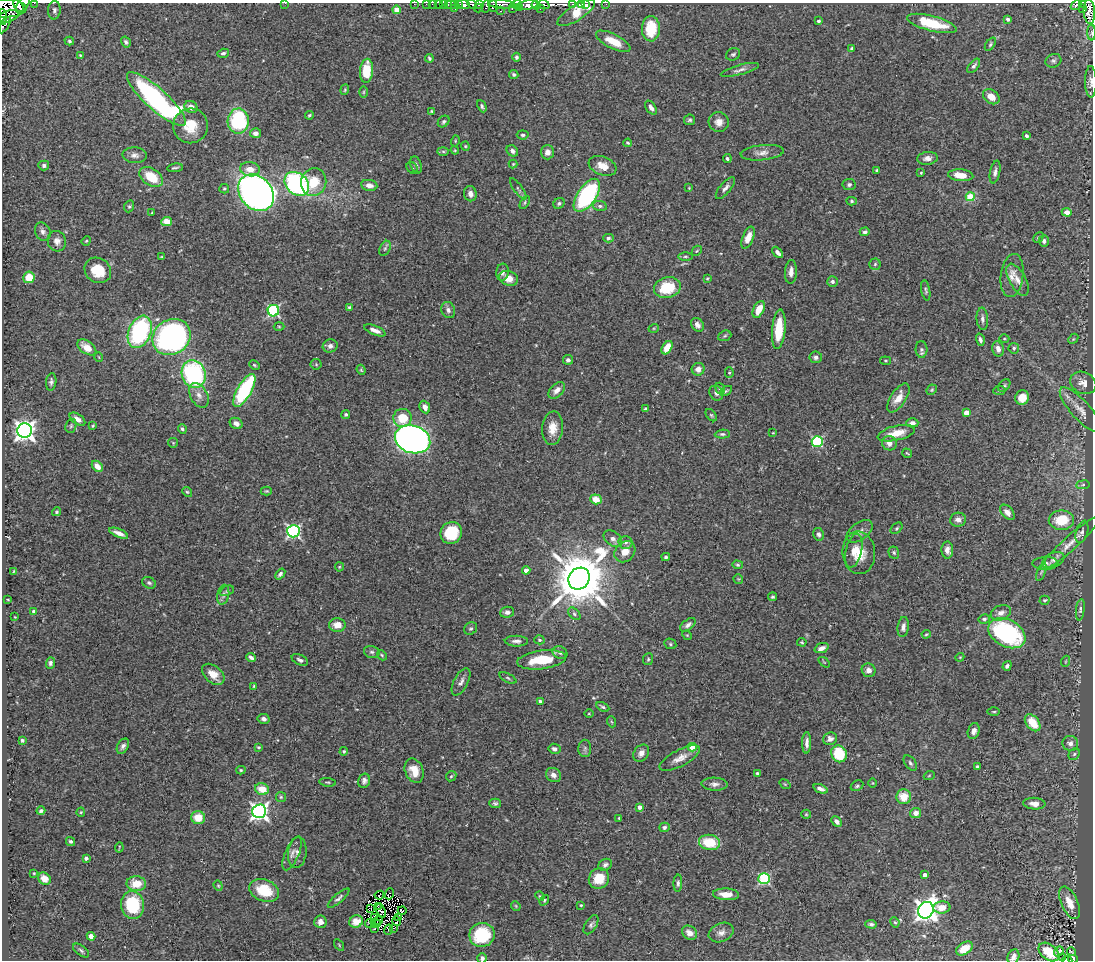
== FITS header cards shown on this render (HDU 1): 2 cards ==
NAXIS1  =                 1091
NAXIS2  =                  958

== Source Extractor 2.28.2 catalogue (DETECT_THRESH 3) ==
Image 1091 x 958 px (HDU 1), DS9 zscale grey, 1 PNG px = 1 image px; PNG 1095 x 962 px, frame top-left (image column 1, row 958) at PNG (2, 3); each listed source drawn as its Kron ellipse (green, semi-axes under 4 px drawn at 4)
Background 0.427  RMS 0.025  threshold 0.0762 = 3 sigma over >= 5 px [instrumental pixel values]
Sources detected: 413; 6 with non-positive FLUX_AUTO (blend fragments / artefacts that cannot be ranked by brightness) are neither listed nor drawn; the other 407 listed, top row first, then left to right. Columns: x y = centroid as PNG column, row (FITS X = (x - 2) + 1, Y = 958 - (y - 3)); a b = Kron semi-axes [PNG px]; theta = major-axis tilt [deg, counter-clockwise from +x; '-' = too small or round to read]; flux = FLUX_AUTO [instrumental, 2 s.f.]
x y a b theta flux
34 3 2 2 - 12
285 3 2 2 - 4.6
23 4 9 5 56 490
414 4 2 2 - 6.2
426 4 2 2 - 4.9
432 4 2 2 - 4.8
438 4 3 2 - 14
443 4 3 2 - 5.5
458 4 3 3 - 69
464 4 6 4 -21 380
472 4 5 2 - 3.9
480 4 3 3 - 69
501 4 13 3 -4 200
517 4 5 4 - 76
572 4 3 2 - 36
582 4 3 2 - 29
586 4 3 3 - 12
606 4 2 2 - 3.4
1083 4 4 3 - 81
451 5 6 3 -8 48
454 5 3 3 - 31
528 5 9 4 7 790
536 5 4 3 - 300
544 5 6 3 -21 160
1076 5 6 3 32 120
19 6 6 4 -57 450
486 6 6 3 84 79
493 6 6 4 -76 190
519 7 3 3 - 36
5 8 21 9 -1 700
455 8 3 3 - 43
478 8 4 3 - 35
1083 8 3 2 - 9.1
512 9 3 2 - 28
540 9 2 2 - 27
54 10 9 6 87 5.2
397 10 4 4 - 22
500 11 3 2 - 22
1089 11 12 5 -86 200
576 13 22 8 32 31
8 16 11 5 19 280
3 17 8 3 -83 220
1008 19 3 3 - 4.1
819 21 3 3 - 3
932 23 25 7 -14 71
5 25 9 3 59 110
651 29 13 9 90 54
1091 33 8 4 -89 2.5
69 41 5 3 - 2.8
613 41 19 7 -27 36
126 42 6 4 -57 4.2
990 44 7 4 54 3.2
852 49 4 4 - 3
223 53 6 4 17 3.4
733 54 7 5 26 3.6
80 55 3 3 - 1.6
516 57 4 4 - 3.7
429 58 4 3 - 2.7
1053 61 8 6 19 4.7
974 66 8 4 50 5
740 70 20 5 15 7.4
366 71 12 6 85 50
514 74 5 4 - 3.5
1091 82 16 6 -89 7.6
345 90 5 4 - 2.1
363 92 6 4 89 2.1
991 97 9 6 -36 19
156 99 38 10 -42 480
482 106 6 4 -64 4
191 107 7 5 -34 12
651 108 8 5 -55 7
431 111 4 3 - 1.4
309 115 4 3 - 2.5
690 120 5 5 - 3.2
238 121 12 10 88 160
444 122 6 5 - 3.4
719 122 10 10 - 13
190 126 17 17 - 40
255 133 5 5 - 8.5
523 135 6 4 -6 3.7
1026 136 4 3 - 3.7
455 141 5 3 - 1.6
628 143 4 3 - 2.4
465 146 4 4 - 1.8
455 150 4 4 - 1.7
443 151 6 4 -2 2.7
512 151 6 5 - 5.3
547 152 7 6 - 9.2
762 153 21 7 6 13
135 155 12 8 -5 8.8
927 158 10 6 6 9.7
727 159 4 4 - 3.1
513 164 4 4 - 1.6
44 165 5 5 - 5.3
416 165 9 5 -70 4.1
603 166 14 9 -21 20
175 168 8 2 8 2.7
412 168 6 5 - 2.8
250 169 10 7 -8 17
877 170 3 3 - 2.6
995 172 11 5 79 6.3
921 173 4 3 - 1.8
961 175 13 6 -4 23
151 177 13 8 -34 47
314 182 14 12 73 45
297 184 13 10 -42 320
369 185 8 5 -8 10
849 185 6 5 - 4.2
689 188 4 3 - 1.3
725 188 13 5 50 7.5
224 189 5 4 - 2.2
518 189 12 4 -54 4.4
256 193 20 16 -50 1300
470 194 8 6 -77 10
587 195 19 9 56 230
970 197 4 4 - 63
852 201 5 4 - 2.8
525 202 7 4 60 2.6
559 203 6 5 - 3.7
129 206 6 5 - 2.7
600 206 7 5 -9 4.3
1067 212 5 4 - 11
152 213 3 2 - 1.7
167 222 5 4 - 26
43 232 9 7 -65 6.9
865 232 5 4 - 4.1
1038 237 6 3 45 2.3
609 238 5 4 - 5.5
748 238 11 5 67 19
57 241 10 9 - 9.8
86 241 5 3 - 2.1
1044 241 6 5 - 4.9
385 248 8 5 64 3.8
697 251 5 3 - 1.8
778 252 6 4 -46 6.4
685 256 7 3 0 2.7
162 257 3 2 - 1.7
875 264 5 5 - 3.2
98 270 14 12 -34 47
502 272 8 6 83 7
791 272 12 6 86 10
1012 275 22 11 82 20
29 277 6 6 - 33
508 278 10 7 -19 18
707 278 4 3 - 1.6
1018 280 18 8 -61 15
832 281 5 5 - 4.3
667 288 13 10 13 60
926 290 10 4 -79 3.7
349 307 4 3 - 2.2
759 309 9 5 64 28
448 310 8 6 -67 6.6
273 311 6 5 - 220
982 319 11 5 -86 6.2
697 325 7 5 -55 6.7
279 326 5 3 - 1.7
654 328 5 3 - 1.7
779 329 20 6 85 54
375 330 11 4 -22 10
140 332 17 11 68 250
725 336 7 5 22 2.8
171 337 20 17 36 540
1004 339 5 3 - 1.9
1073 339 6 4 47 2.1
980 340 6 4 -73 5.3
330 346 7 6 - 7
87 347 11 6 -35 21
667 348 7 5 59 25
1014 348 5 5 - 3.3
921 349 8 6 -89 4.6
998 349 8 5 -76 10
99 357 5 3 - 1.3
816 357 6 6 - 5.6
568 360 5 4 - 4.9
886 361 5 3 - 1.7
316 364 5 5 - 2.2
254 365 5 3 - 2
698 369 6 6 - 11
361 370 5 4 - 2.2
729 373 5 4 - 2.3
194 374 14 12 -72 240
51 382 9 5 83 4.8
1083 383 13 10 -25 14
1004 385 7 5 48 3.2
720 388 6 4 -70 2.8
557 390 10 6 45 11
932 390 6 4 45 2.3
999 390 6 4 5 2.5
244 391 18 7 60 170
726 391 7 4 31 2.5
716 393 8 6 -53 5.8
199 395 13 8 -60 13
898 398 16 7 56 19
1022 398 7 7 - 22
425 407 6 5 - 11
645 409 3 3 - 2.7
1081 410 29 9 -48 20
966 413 4 4 - 24
346 415 4 4 - 3.4
711 415 7 4 -49 2.5
402 418 9 9 - 43
77 419 9 5 -35 8.5
236 423 7 5 -29 8
912 423 6 4 0 7.2
71 426 7 5 70 3.7
93 426 4 3 - 1.9
553 428 17 10 84 24
182 429 5 3 - 3.3
25 431 7 7 - 1100
773 433 3 2 - 1.2
896 433 19 7 13 27
722 434 7 4 4 3.7
413 439 18 13 -16 1400
817 441 5 5 - 160
173 443 5 5 - 1.7
889 443 7 7 - 11
907 453 5 2 - 1.6
97 466 6 4 -45 16
1083 485 7 3 8 2.4
266 491 5 4 - 2.4
187 492 5 4 - 2.5
596 499 6 5 - 24
56 512 4 4 - 2.4
1007 512 9 5 -48 9.1
958 520 8 7 - 7.7
1061 520 13 10 0 49
896 528 7 4 42 2.9
293 531 6 6 - 360
860 531 15 8 37 9.7
1082 532 11 6 74 6.5
119 533 10 4 -23 10
451 533 11 10 - 66
819 534 6 5 - 4.3
613 539 10 7 -39 9.4
625 542 7 6 - 4.9
1070 543 39 7 42 24
947 550 8 6 -87 8.8
854 551 17 8 77 17
625 552 11 9 47 22
859 553 21 16 -85 37
894 553 6 5 - 3.1
666 557 4 4 - 3.1
1053 560 12 7 24 8.3
1045 563 13 6 1 7.9
738 565 5 4 - 2.5
339 567 4 4 - 1.8
526 570 4 4 - 12
14 571 4 3 - 1.6
1041 572 9 4 68 3.2
280 574 6 4 49 4.4
579 579 11 10 - 12000
738 579 5 5 - 1.8
149 583 7 5 -28 4.1
227 591 7 4 27 3.1
223 595 10 6 78 6
772 597 4 4 - 3.1
8 599 3 2 - 1.2
1045 600 5 4 - 2.5
1080 610 11 4 82 3.8
34 611 3 3 - 3.7
507 612 7 5 8 6.1
1001 613 10 7 20 9.7
574 614 7 5 -46 3.5
15 617 3 2 - 1.1
984 619 6 4 13 3.6
337 625 8 7 - 17
688 625 9 5 38 6.1
903 627 10 5 82 7.7
471 628 7 6 - 3.3
1007 633 20 13 -28 270
926 634 5 3 - 1.9
687 635 5 4 - 2
539 640 5 4 - 2.9
516 641 12 5 0 7
802 642 5 3 - 2
670 644 6 5 - 2.7
822 648 7 4 22 9.9
372 652 8 6 -14 4.3
560 653 8 6 -28 4.7
382 655 5 4 - 2.2
251 657 5 3 - 5.9
960 657 4 3 - 1.5
648 659 6 5 - 2.8
300 660 9 5 -26 4.9
542 660 25 9 7 56
1066 661 5 3 - 1.8
824 662 6 3 -37 1.7
50 663 6 4 88 4.8
1007 666 5 4 - 4.3
869 670 7 6 - 9.2
213 674 13 8 -41 22
508 678 9 4 -27 3.1
461 682 15 7 62 8.4
254 686 3 3 - 1.8
540 701 4 3 - 4.1
603 707 7 3 -27 3.2
994 712 6 3 0 2
589 714 5 3 - 1.5
264 719 6 5 - 6
612 722 5 3 - 1.8
1033 723 10 6 -51 36
974 731 8 5 70 8.8
830 739 7 6 - 8.2
22 740 3 3 - 2.8
807 743 11 4 89 8.9
1070 743 8 7 - 7.9
123 746 8 5 60 5.8
258 747 4 3 - 2.2
692 747 4 4 - 28
585 748 9 6 89 4.7
554 749 6 5 - 5.4
344 751 4 4 - 2.4
641 753 9 7 52 9.6
839 754 8 7 - 71
1074 754 6 5 - 3.4
680 758 22 8 28 17
910 763 9 5 -53 4.2
977 766 4 4 - 3
241 770 4 4 - 2.1
414 771 12 9 -68 27
758 773 4 4 - 3.4
553 775 8 6 -37 8.6
451 776 6 4 43 2.6
929 776 5 3 - 1.4
364 781 7 6 - 6.2
327 782 8 3 -8 2.3
873 783 4 3 - 1.3
715 784 13 6 -2 7.8
785 784 6 3 -36 1.6
857 786 6 5 - 3.5
262 789 7 5 -12 27
820 789 7 4 -22 6.7
281 797 5 5 - 2.2
904 797 7 7 - 31
495 803 6 5 - 3.4
1034 804 11 6 -5 12
640 807 4 4 - 10
41 811 4 3 - 3.8
259 811 7 7 - 710
81 812 4 4 - 1.8
916 813 5 5 - 11
806 814 5 4 - 2.1
198 818 7 6 - 28
619 818 3 3 - 1.7
837 821 6 4 -47 7.3
664 827 5 4 - 3.9
71 841 5 4 - 2.9
709 842 10 7 -8 54
119 847 5 2 - 1.4
292 853 18 7 67 10
297 853 16 9 83 11
86 858 3 3 - 4.1
605 865 7 5 29 4.6
34 873 3 2 - 1.4
924 875 4 3 - 8.5
599 878 10 10 - 35
44 879 7 5 -40 14
764 879 6 5 - 190
678 883 9 4 87 3.9
136 884 10 7 -3 32
218 886 5 4 - 1.9
264 890 15 10 -20 54
390 894 5 3 - 0.31
726 894 13 6 -3 21
379 895 5 2 - 0.28
540 896 5 4 - 1.9
339 898 13 4 41 5.3
544 900 6 4 53 2.3
1070 903 17 8 -66 24
132 905 14 11 -83 98
581 905 3 2 - 1.6
378 906 3 2 - 0.48
516 906 5 4 - 1.8
942 907 8 6 3 22
371 908 3 2 - 0.35
402 910 4 2 - 3.3
926 910 8 7 - 1300
381 911 7 4 -64 1.5
375 917 4 3 - 2.7
399 918 2 2 - 1.3
379 920 2 2 - 3.1
356 921 7 6 - 16
397 921 5 3 - 2.3
320 922 6 6 - 9.8
895 922 5 4 - 2.4
376 923 5 2 - 0.44
370 924 4 2 - 0.58
871 924 6 4 -3 4.1
591 925 11 5 58 4.9
393 928 3 2 - 5.9
374 929 2 2 - 1.7
388 930 5 3 - 4
689 933 8 6 -39 11
721 933 13 9 23 11
482 935 13 12 - 96
91 936 4 4 - 22
339 945 6 3 -55 1.9
964 948 9 5 35 22
81 950 9 5 -38 3.9
1059 951 5 4 - 6
1049 952 11 7 -38 54
1071 952 4 3 - 2.1
1013 957 7 5 66 10
1062 957 3 2 - 1.8
482 958 5 5 - 4
1073 959 5 4 - 44
1067 960 5 2 - 8.1
At the frame edge (FLAGS 8, measured only in part): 32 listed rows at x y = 34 3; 285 3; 23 4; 414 4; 426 4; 432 4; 438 4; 443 4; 464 4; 472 4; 480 4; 501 4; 517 4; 572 4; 582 4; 586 4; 606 4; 1083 4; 544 5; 1076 5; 486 6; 493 6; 5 8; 1089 11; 3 17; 5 25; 1091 33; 1091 82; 1013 957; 482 958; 1073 959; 1067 960
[6 non-positive-flux detections neither listed nor drawn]